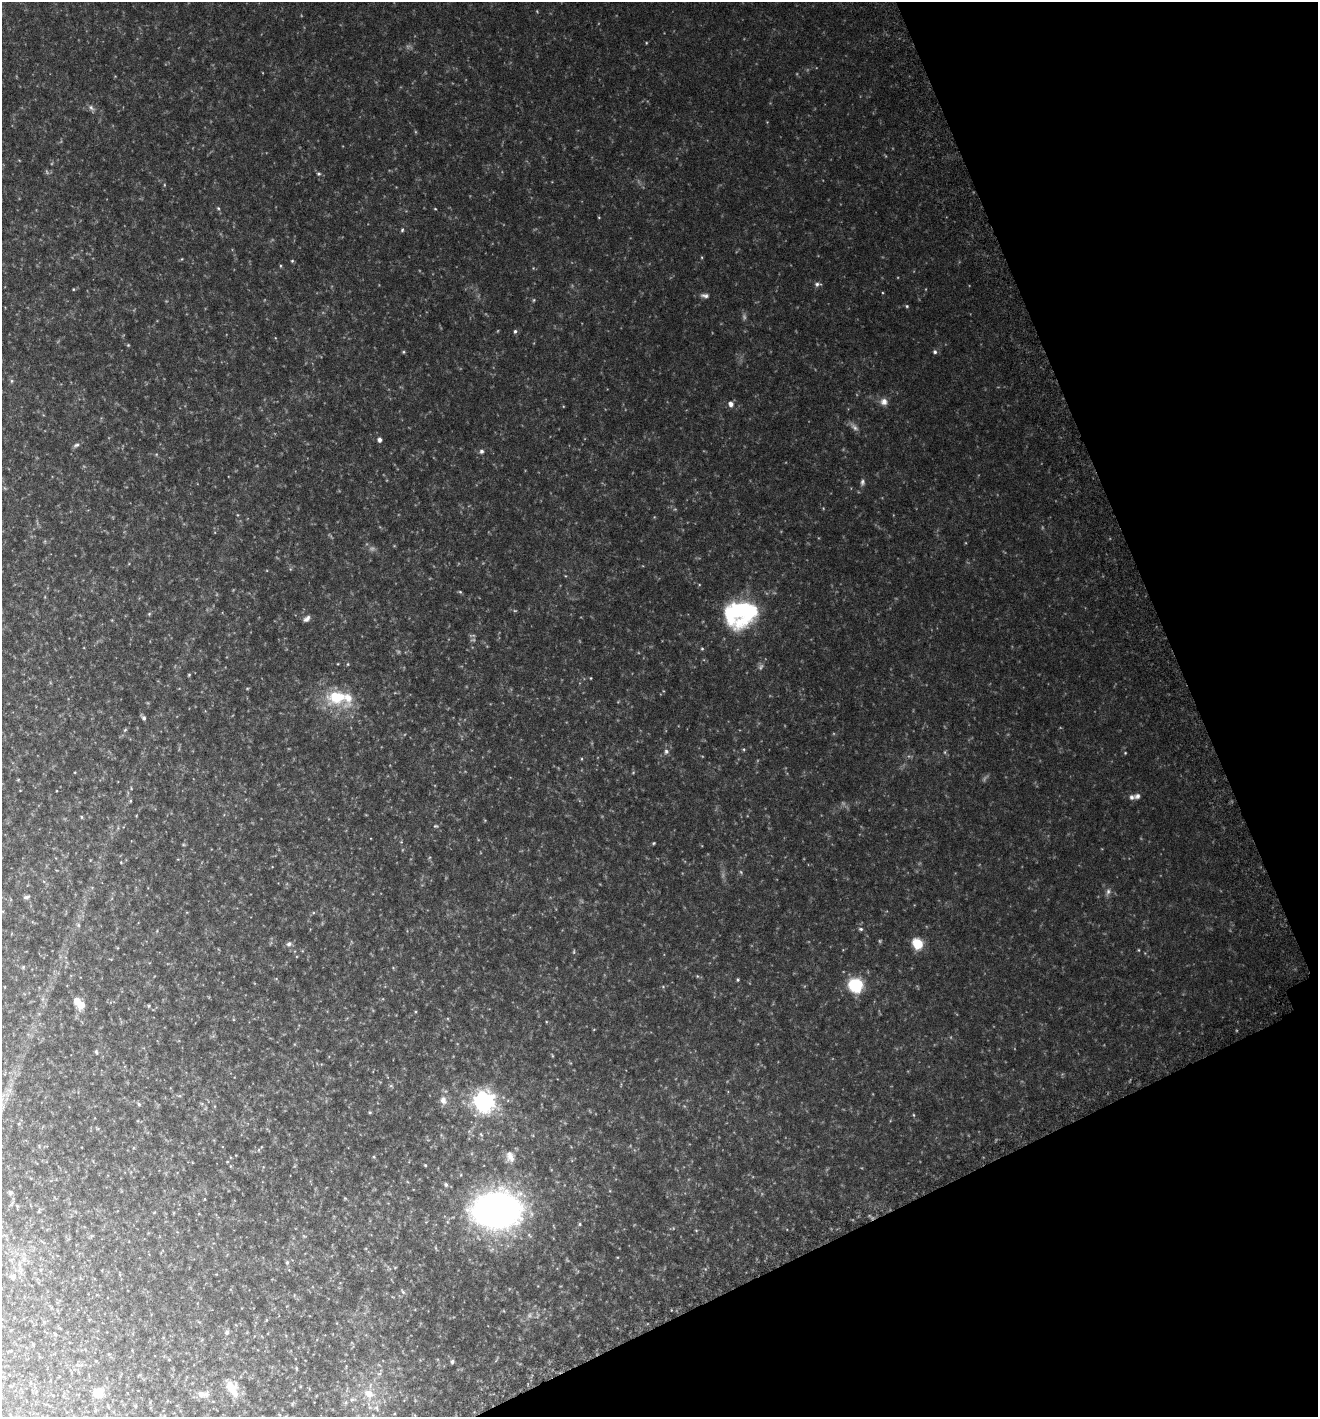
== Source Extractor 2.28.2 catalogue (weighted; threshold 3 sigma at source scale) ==
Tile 12 of 4 x 4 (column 4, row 3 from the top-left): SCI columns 4152-5467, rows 1452-2866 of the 5597 x 5730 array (HDU 1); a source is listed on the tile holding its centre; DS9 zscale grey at full resolution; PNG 1320 x 1419 px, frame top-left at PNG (2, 2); no overlay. Shown black and unused: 21% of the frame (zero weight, under 3 of 6 exposures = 3% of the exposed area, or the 3 px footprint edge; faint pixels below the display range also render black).
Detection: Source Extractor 2.28.2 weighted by HDU 2 'WHT'; one run over the whole footprint, this tile lists its part. Background 0.0507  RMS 0.0049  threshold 0.0201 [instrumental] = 3 sigma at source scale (4.09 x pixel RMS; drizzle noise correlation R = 1.36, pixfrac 0.8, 0.0396/0.0396 arcsec/px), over >= 5 px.
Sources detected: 133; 20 too faint to see at this stretch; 1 inside a brighter object's white glare — not listed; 3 inside a brighter listed object's ellipse — not listed separately; the other 109 listed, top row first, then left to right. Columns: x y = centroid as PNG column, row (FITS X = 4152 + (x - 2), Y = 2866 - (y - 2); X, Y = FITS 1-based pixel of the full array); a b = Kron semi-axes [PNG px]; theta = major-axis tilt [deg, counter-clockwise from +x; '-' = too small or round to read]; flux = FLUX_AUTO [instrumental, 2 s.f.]
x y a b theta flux
646 43 4 3 - 0.35
91 108 11 6 -41 1.7
319 174 6 5 - 0.81
218 208 5 5 - 0.61
435 209 4 3 - 0.34
599 217 4 3 - 0.33
402 230 6 4 75 0.64
702 257 5 3 - 0.41
182 259 5 3 - 0.37
292 261 4 4 - 0.56
280 266 5 3 - 0.49
817 284 9 5 7 1.4
73 289 4 3 - 0.41
705 296 12 6 -9 1.8
534 300 5 4 - 0.55
907 306 5 4 - 0.66
515 331 5 4 - 0.88
128 345 4 4 - 0.49
404 352 5 4 - 0.53
935 352 5 5 - 1.1
12 381 5 5 - 0.72
884 402 10 9 - 2.9
731 404 6 5 - 2.4
854 427 15 6 -45 2.2
379 440 5 4 - 1.9
76 445 10 5 33 1.2
481 451 6 6 - 1.2
862 482 9 6 76 1.3
823 508 5 3 - 0.35
238 515 5 3 - 0.4
460 592 5 4 - 0.55
737 611 39 28 -90 47
149 614 5 4 - 0.57
307 619 9 6 43 1.7
702 649 4 4 - 0.53
348 664 4 4 - 0.45
189 675 4 3 - 0.5
591 678 4 2 - 0.34
336 697 31 23 -14 21
144 718 6 4 -58 1.3
125 730 6 5 - 0.63
744 749 5 4 - 0.56
666 751 7 6 - 1.4
945 752 6 4 90 0.6
1125 753 4 4 - 0.4
75 772 3 3 - 0.33
131 788 5 3 - 0.37
1137 796 9 7 19 1.6
130 801 5 4 - 0.53
81 817 5 4 - 0.57
436 826 6 5 - 0.67
653 843 4 3 - 0.52
121 862 4 4 - 0.37
1108 891 10 7 76 1.7
26 897 9 6 11 1.2
78 925 6 5 - 0.84
861 929 6 4 -4 0.88
289 944 8 6 41 1.6
918 944 6 6 - 27
23 967 5 4 - 0.58
697 976 5 4 - 0.54
738 980 4 4 - 0.57
855 985 10 10 - 31
663 987 5 3 - 0.47
76 1000 5 5 - 5.3
81 1005 6 5 - 9.6
149 1006 5 4 - 0.57
96 1052 7 4 -72 0.64
391 1086 6 4 0 0.65
443 1100 11 8 -77 3.1
484 1102 8 8 - 360
139 1104 5 4 - 0.76
370 1112 4 4 - 0.59
913 1115 5 3 - 0.42
481 1134 6 4 -45 0.7
374 1157 5 4 - 0.46
510 1157 16 11 -78 4.9
425 1165 3 3 - 0.53
446 1185 6 5 - 1.1
10 1193 5 4 - 1.3
345 1198 4 4 - 0.43
204 1199 4 3 - 0.3
17 1206 7 4 -45 0.66
497 1210 44 32 3 210
39 1211 5 3 - 0.52
154 1212 5 3 - 0.42
580 1224 5 4 - 0.59
696 1230 5 3 - 0.35
436 1248 6 3 -70 0.47
24 1259 7 4 72 1.3
287 1262 6 5 - 0.82
395 1267 5 3 - 0.42
21 1269 9 6 -33 1.7
13 1277 6 6 - 2.4
403 1292 8 4 -54 0.75
266 1320 5 3 - 0.47
227 1332 7 6 - 1.4
169 1360 4 3 - 0.38
452 1361 5 5 - 1.1
296 1368 6 3 -72 0.5
379 1374 6 4 19 0.79
300 1386 4 3 - 0.38
233 1391 23 13 -62 7.2
98 1393 9 9 - 8.4
202 1394 18 8 -3 3.8
369 1394 14 11 -34 6.7
352 1399 8 5 19 1.4
292 1404 6 3 72 0.5
376 1408 10 6 -79 2